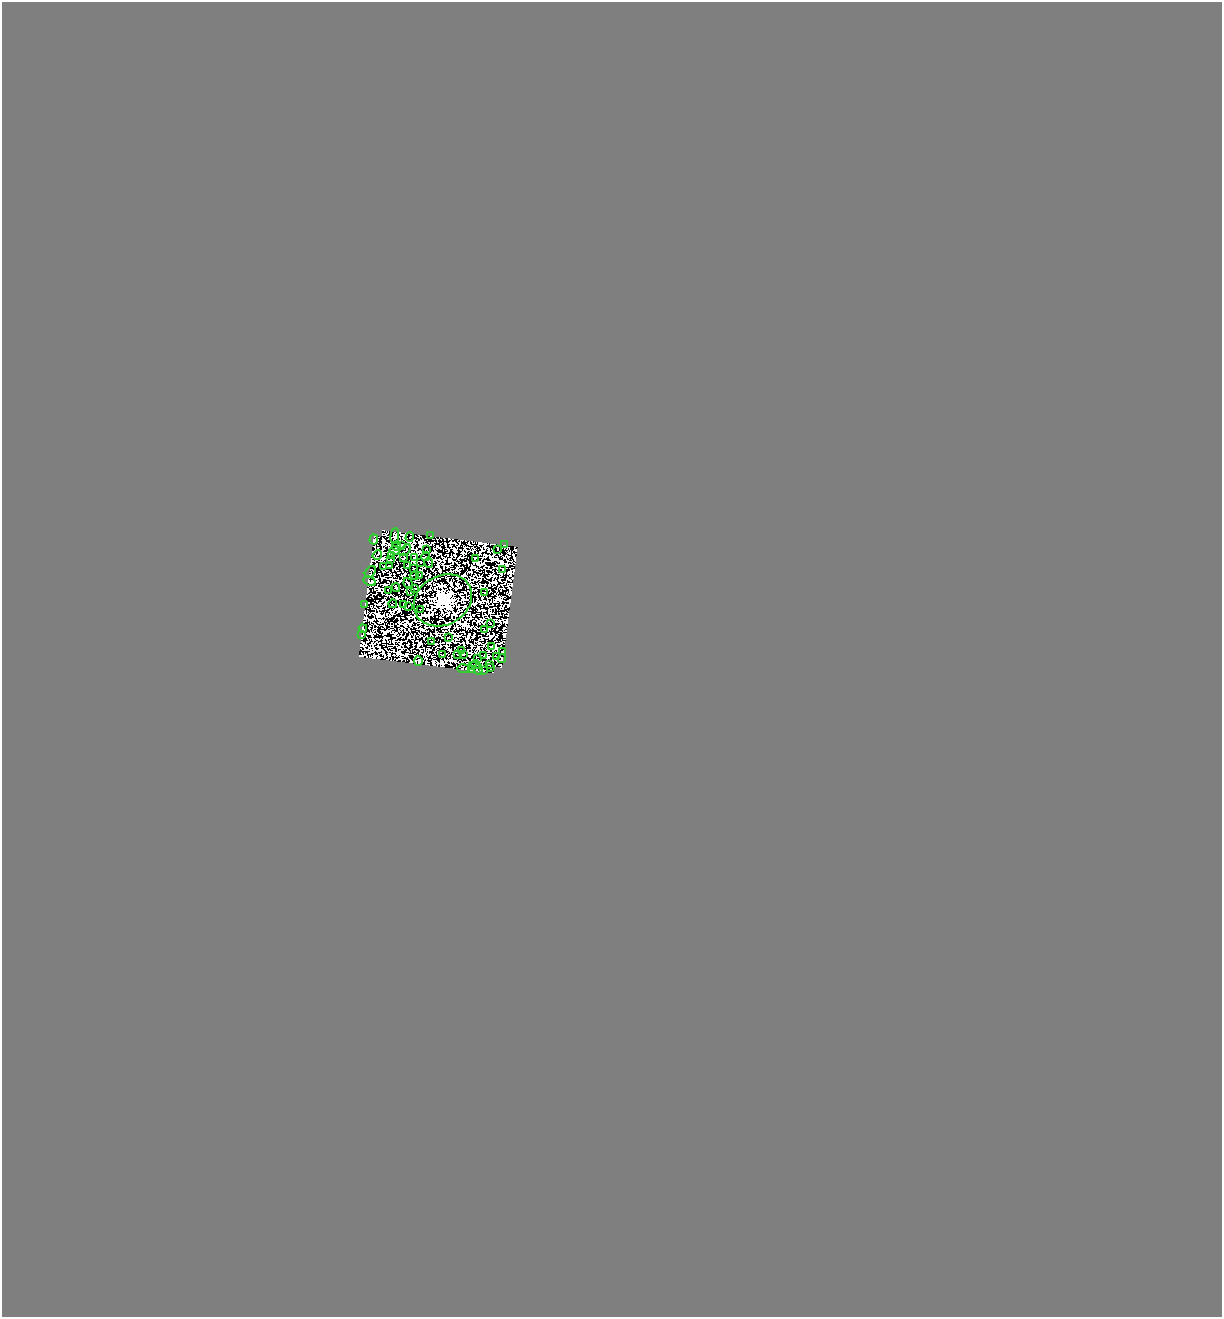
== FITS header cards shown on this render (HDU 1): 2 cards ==
NAXIS1  =                 1220
NAXIS2  =                 1315

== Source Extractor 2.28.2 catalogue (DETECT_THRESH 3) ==
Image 1220 x 1315 px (HDU 1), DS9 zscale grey, 1 PNG px = 1 image px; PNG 1224 x 1319 px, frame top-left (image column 1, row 1315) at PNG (2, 2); each listed source drawn as its Kron ellipse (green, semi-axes under 4 px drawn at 4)
Background 2.04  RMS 0.0013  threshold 0.00385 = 3 sigma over >= 5 px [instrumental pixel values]
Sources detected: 153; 87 with non-positive FLUX_AUTO (blend fragments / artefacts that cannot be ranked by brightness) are neither listed nor drawn; the other 66 listed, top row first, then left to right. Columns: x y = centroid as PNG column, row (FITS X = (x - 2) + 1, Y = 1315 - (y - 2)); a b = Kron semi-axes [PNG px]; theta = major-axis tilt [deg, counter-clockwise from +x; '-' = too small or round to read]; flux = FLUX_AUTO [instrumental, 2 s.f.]
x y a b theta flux
395 536 8 4 85 230
430 536 2 2 - 87
410 537 4 2 - 110
374 540 5 4 - 870
504 545 4 2 - 190
396 546 4 2 - 110
401 546 3 2 - 310
427 549 3 2 - 100
498 549 4 2 - 150
405 550 7 3 45 110
395 551 5 3 - 85
377 555 5 2 - 81
392 555 2 2 - 35
415 557 4 2 - 190
426 557 5 2 - 170
404 558 3 2 - 54
475 558 3 3 - 210
390 560 3 2 - 150
421 562 2 2 - 190
429 563 5 2 - 110
407 565 4 2 - 2.5
389 566 4 2 - 67
384 567 3 3 - 160
413 568 3 2 - 110
502 569 2 2 - 93
370 572 7 4 54 65
415 575 4 2 - 130
420 576 2 2 - 88
370 581 6 3 -28 120
408 583 5 2 - 120
396 588 4 2 - 220
415 589 4 2 - 12
388 591 3 2 - 63
411 592 2 2 - 51
485 593 2 2 - 130
443 600 30 24 29 230000
365 604 3 2 - 53
393 604 4 2 - 190
403 605 4 2 - 160
408 606 3 2 - 210
420 609 2 2 - 79
490 623 3 2 - 95
363 628 4 4 - 690
485 629 2 2 - 110
362 635 4 2 - 13
448 637 3 2 - 110
431 642 2 2 - 100
492 646 3 2 - 280
462 650 4 2 - 30
503 652 3 2 - 150
463 654 3 2 - 28
442 655 3 2 - 100
458 655 4 2 - 95
484 656 2 2 - 100
497 656 3 2 - 160
477 658 4 2 - 4.3
502 658 4 3 - 59
418 661 4 3 - 150
475 664 4 3 - 120
489 665 3 2 - 170
472 666 3 2 - 240
491 668 2 2 - 170
464 669 6 4 -8 180
478 669 5 3 - 50
471 670 3 2 - 260
483 671 3 2 - 150
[87 non-positive-flux detections neither listed nor drawn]